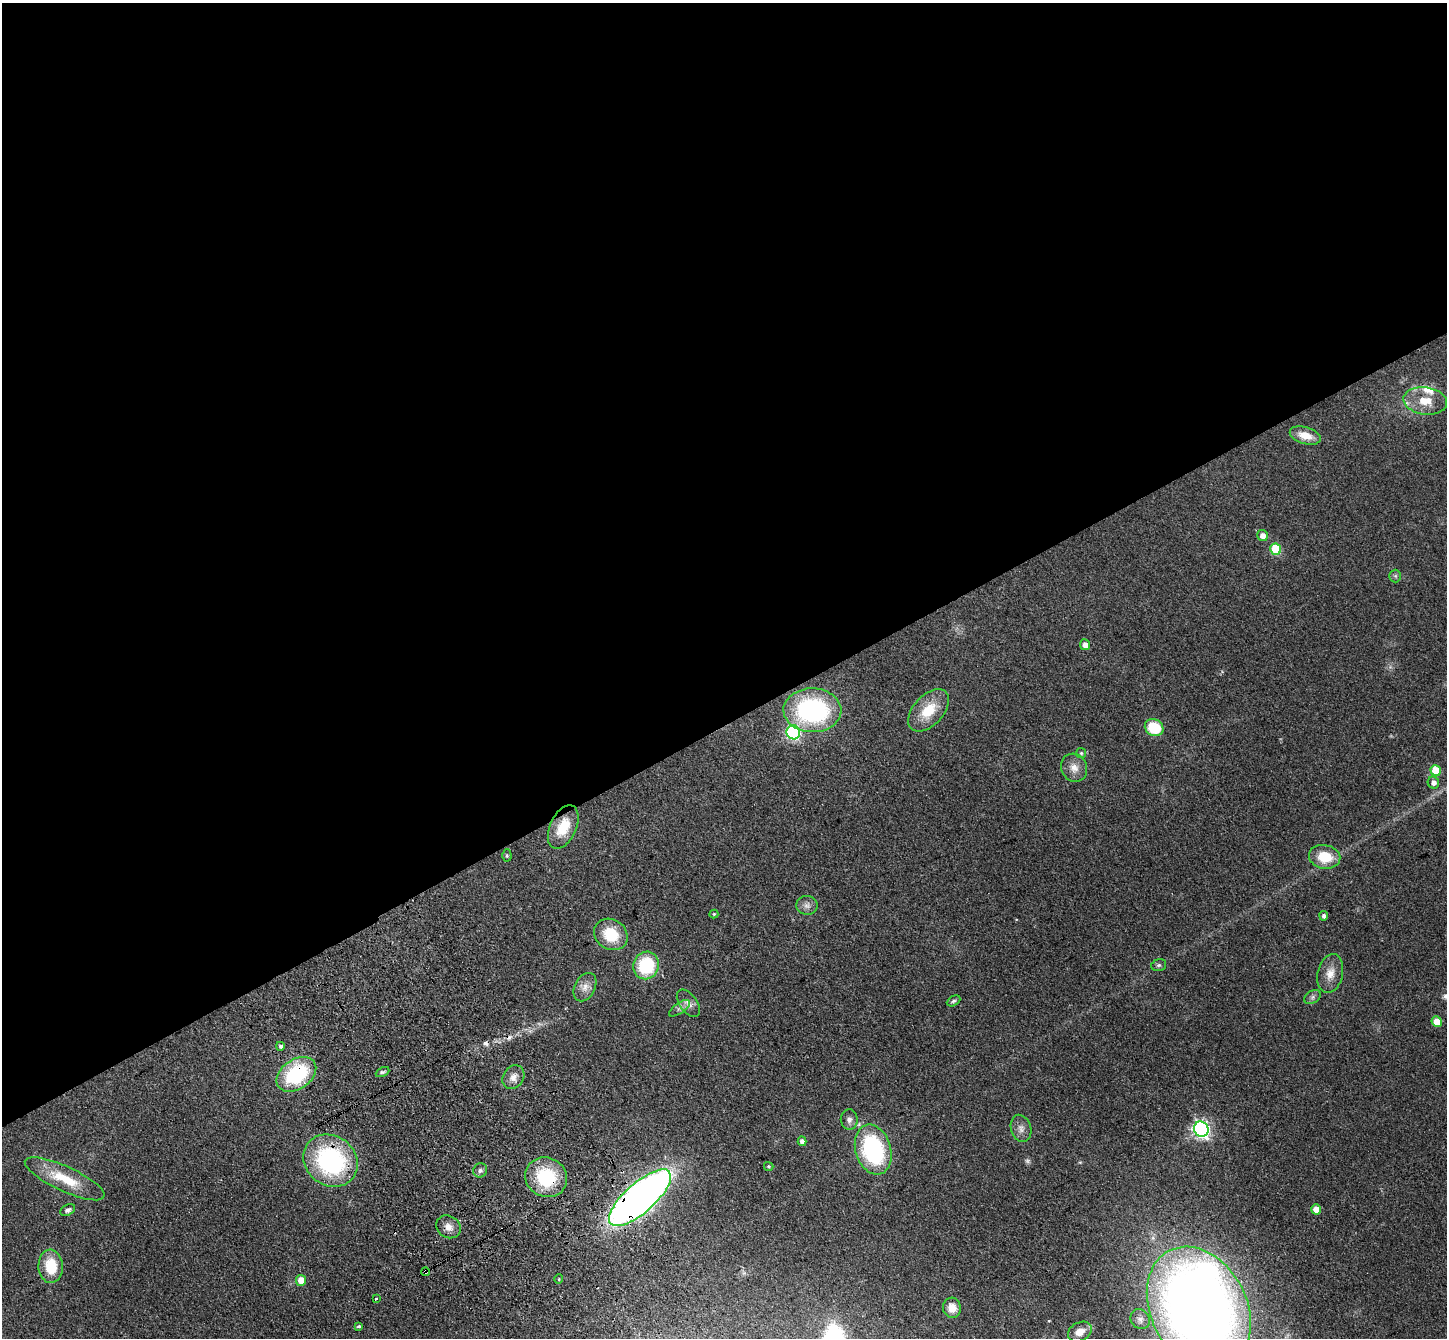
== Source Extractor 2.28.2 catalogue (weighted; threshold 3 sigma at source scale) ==
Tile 2 of 4 x 4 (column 2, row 1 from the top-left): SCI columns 1549-2993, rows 4232-5567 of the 5985 x 5924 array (HDU 1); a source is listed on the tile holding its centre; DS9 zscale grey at full resolution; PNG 1449 x 1340 px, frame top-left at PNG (2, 3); each listed source drawn as its Kron ellipse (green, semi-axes under 4 px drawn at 4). Shown black and unused: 54% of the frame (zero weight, under 3 of 4 exposures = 6% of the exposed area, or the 3 px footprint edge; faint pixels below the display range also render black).
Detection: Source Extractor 2.28.2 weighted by HDU 2 'WHT'; one run over the whole footprint, this tile lists its part. Background 0.14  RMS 0.0076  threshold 0.0344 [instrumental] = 3 sigma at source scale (4.5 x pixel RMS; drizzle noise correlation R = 1.50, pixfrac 1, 0.05/0.05 arcsec/px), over >= 5 px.
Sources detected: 65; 1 too faint to see at this stretch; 2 inside a brighter object's white glare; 3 cosmic-ray / hot-pixel residue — neither listed nor drawn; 1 inside a brighter listed object's ellipse — not listed separately; the other 58 listed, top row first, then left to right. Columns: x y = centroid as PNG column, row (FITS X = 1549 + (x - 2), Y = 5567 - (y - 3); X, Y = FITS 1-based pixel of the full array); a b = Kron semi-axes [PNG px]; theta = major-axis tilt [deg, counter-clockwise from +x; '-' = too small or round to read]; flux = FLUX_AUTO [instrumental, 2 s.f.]
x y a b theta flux
1425 401 22 13 -7 16
1305 435 16 8 -16 12
1262 535 5 5 - 4.9
1276 549 6 5 - 35
1395 576 6 6 - 1.6
1085 645 5 5 - 4.7
812 710 29 22 -2 120
928 710 25 15 47 22
1154 728 9 8 - 28
793 732 7 6 - 110
1081 753 5 5 - 1.2
1074 768 14 12 -66 7.5
1436 771 5 5 - 20
1433 782 6 5 - 3.7
563 827 23 13 65 21
507 855 6 4 -89 1.2
1325 857 16 12 -11 21
807 905 10 9 - 4.1
714 914 4 4 - 0.97
1324 916 5 4 - 2.1
611 934 17 15 -33 25
646 965 14 12 70 44
1159 965 8 5 15 1.7
1330 974 20 12 76 9.6
585 987 15 10 63 6.5
1313 997 9 6 28 2.2
954 1001 7 5 27 1.7
688 1003 15 8 -54 4.8
679 1008 12 5 35 2.7
1437 1022 5 5 - 12
280 1046 4 4 - 1.5
382 1072 7 4 25 1.4
296 1074 22 15 35 61
513 1077 13 10 56 5.9
849 1119 10 8 -88 3.7
1021 1128 14 10 -74 4.9
1201 1129 8 7 - 260
802 1141 5 4 - 3
873 1150 25 17 -72 96
331 1161 28 24 -37 110
769 1166 5 4 - 1
480 1170 7 7 - 2.2
546 1177 21 19 -28 46
65 1179 43 12 -25 28
640 1198 39 15 42 530
1316 1209 5 4 - 9
68 1210 8 5 26 2.5
448 1227 13 10 -34 5.8
51 1266 17 12 -87 24
425 1272 4 3 - 1.5
559 1279 4 4 - 0.77
301 1280 5 5 - 9.8
376 1299 3 3 - 1.8
952 1308 10 9 - 8.9
1199 1308 65 48 -63 960
1140 1319 10 9 - 4
359 1326 4 3 - 1.7
1080 1332 12 9 29 8.6
Overlapping masked pixels (flux is a lower limit): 7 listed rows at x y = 296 1074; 331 1161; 546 1177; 65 1179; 640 1198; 425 1272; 1199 1308
Isophote crosses this tile's border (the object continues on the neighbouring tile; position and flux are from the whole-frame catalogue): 1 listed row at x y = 1199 1308